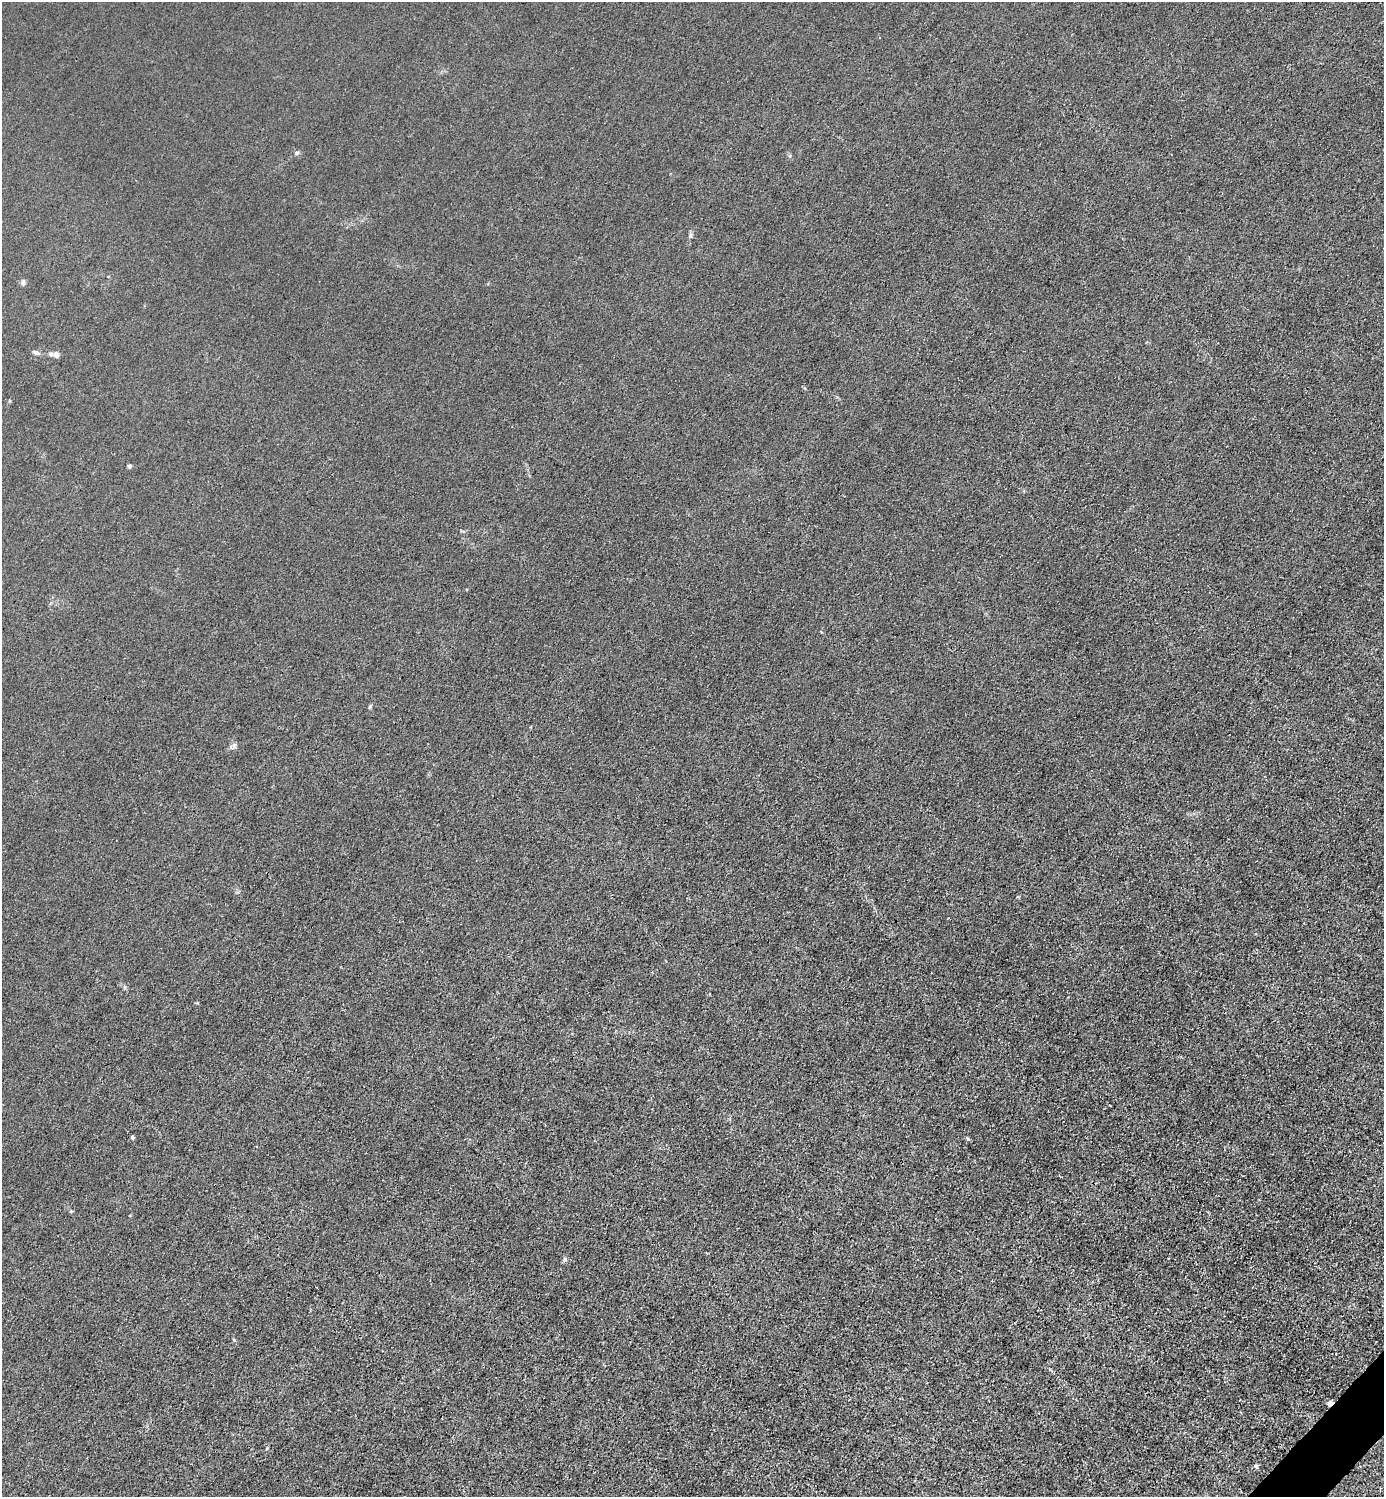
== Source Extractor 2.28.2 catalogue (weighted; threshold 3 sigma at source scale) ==
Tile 6 of 4 x 4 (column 2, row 2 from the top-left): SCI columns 1683-3064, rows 2993-4487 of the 5985 x 5985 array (HDU 1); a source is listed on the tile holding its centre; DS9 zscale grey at full resolution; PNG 1386 x 1499 px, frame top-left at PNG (2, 2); no overlay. Shown black and unused: <1% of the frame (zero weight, under 3 of 4 exposures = <1% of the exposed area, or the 3 px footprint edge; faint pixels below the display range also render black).
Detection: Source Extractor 2.28.2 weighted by HDU 2 'WHT'; one run over the whole footprint, this tile lists its part. Background 0.0214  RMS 0.0062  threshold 0.028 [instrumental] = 3 sigma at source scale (4.5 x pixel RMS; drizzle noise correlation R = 1.50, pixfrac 1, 0.05/0.05 arcsec/px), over >= 5 px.
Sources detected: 11; all 11 listed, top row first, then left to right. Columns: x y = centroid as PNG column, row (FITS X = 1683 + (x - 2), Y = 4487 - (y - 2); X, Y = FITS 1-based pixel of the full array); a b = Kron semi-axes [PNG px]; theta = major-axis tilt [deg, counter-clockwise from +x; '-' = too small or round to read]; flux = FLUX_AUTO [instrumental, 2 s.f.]
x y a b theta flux
296 153 6 5 - 1.1
23 282 7 5 72 1.2
36 352 8 5 -19 1.6
56 354 9 8 - 2.6
129 466 4 4 - 1.3
132 1137 4 3 - 1.4
968 1139 4 3 - 1.7
71 1211 5 3 - 0.55
565 1259 7 5 75 1.1
1330 1403 7 5 26 2.1
1256 1466 5 5 - 1
Overlapping masked pixels (flux is a lower limit): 1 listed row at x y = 1330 1403